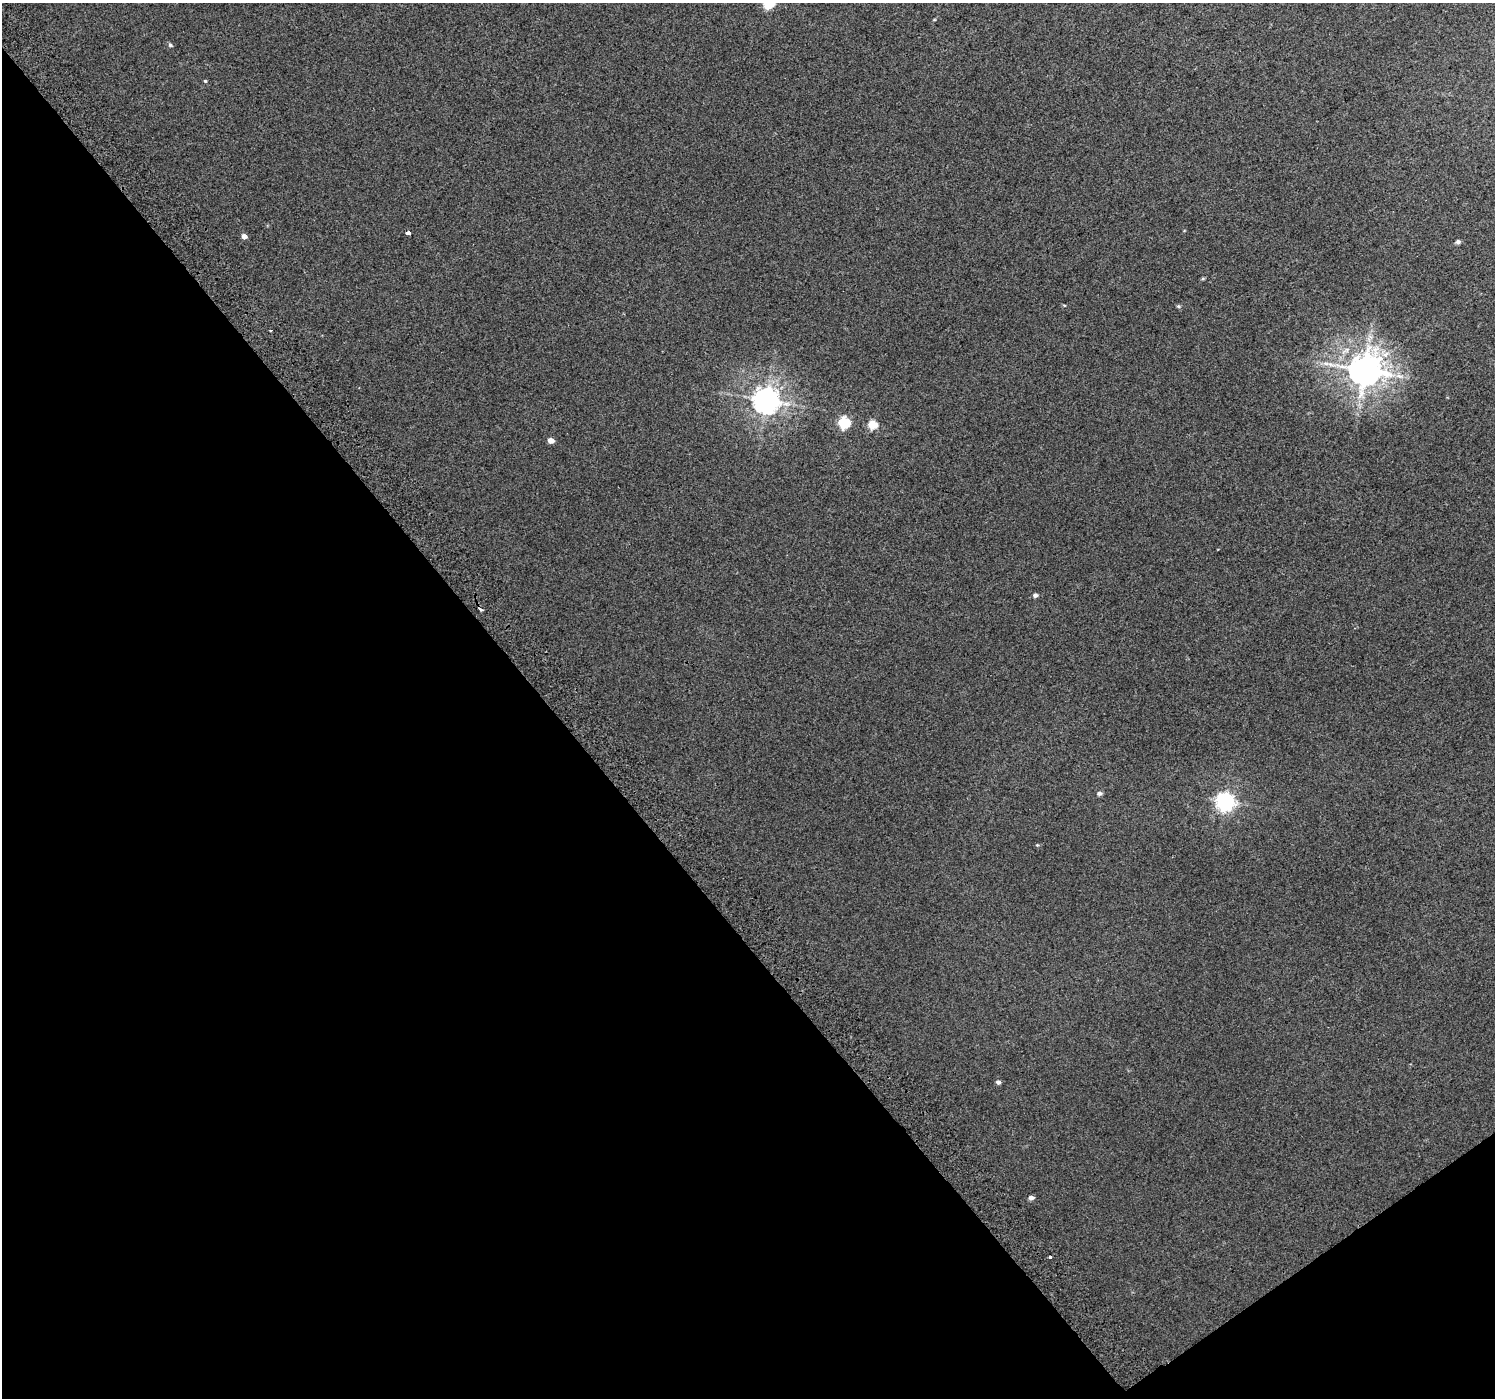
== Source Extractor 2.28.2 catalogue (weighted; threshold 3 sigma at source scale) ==
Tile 14 of 4 x 4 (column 2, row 4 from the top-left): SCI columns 1534-3026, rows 224-1619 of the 6047 x 5969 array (HDU 1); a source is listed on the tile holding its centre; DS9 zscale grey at full resolution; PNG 1497 x 1400 px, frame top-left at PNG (2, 3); no overlay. Shown black and unused: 39% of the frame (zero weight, under 2 of 3 exposures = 2% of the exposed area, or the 3 px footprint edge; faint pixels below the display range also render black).
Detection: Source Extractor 2.28.2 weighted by HDU 2 'WHT'; one run over the whole footprint, this tile lists its part. Background 0.0119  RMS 0.0073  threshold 0.0329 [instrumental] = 3 sigma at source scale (4.5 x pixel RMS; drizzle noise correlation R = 1.50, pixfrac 1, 0.0396/0.0396 arcsec/px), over >= 5 px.
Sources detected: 22; all 22 listed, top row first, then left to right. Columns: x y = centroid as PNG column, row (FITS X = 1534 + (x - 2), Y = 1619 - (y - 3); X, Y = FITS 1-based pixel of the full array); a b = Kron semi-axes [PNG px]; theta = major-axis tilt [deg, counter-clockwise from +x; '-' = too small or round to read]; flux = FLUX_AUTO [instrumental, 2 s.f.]
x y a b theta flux
769 3 6 5 - 50
170 45 6 5 - 1.1
205 81 4 4 - 0.76
408 233 5 3 - 4.1
244 236 5 4 - 4.4
1458 242 5 5 - 1.6
1064 305 5 3 - 0.6
1178 306 5 5 - 0.95
271 330 3 2 - 0.69
1364 370 10 9 - 1500
766 400 8 8 - 790
844 423 6 6 - 60
872 425 5 5 - 24
551 440 5 4 - 6.5
1035 595 5 5 - 2.1
481 609 3 3 - 4.6
1099 793 6 5 - 2
1225 801 7 7 - 320
1037 845 5 4 - 0.68
998 1082 5 5 - 1.9
1031 1198 5 4 - 2.7
1050 1257 3 3 - 3.8
Isophote crosses this tile's border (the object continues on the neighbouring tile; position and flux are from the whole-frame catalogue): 1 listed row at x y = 769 3